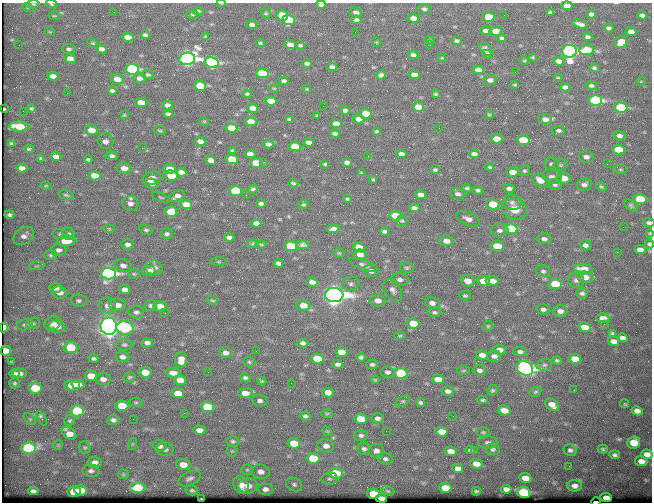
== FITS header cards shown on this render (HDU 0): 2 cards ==
NAXIS1  =                  650 / Width of table row in bytes
NAXIS2  =                  500 / Number of rows in table

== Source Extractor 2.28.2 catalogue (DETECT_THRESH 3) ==
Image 650 x 500 px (HDU 0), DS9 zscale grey, 1 PNG px = 1 image px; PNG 654 x 504 px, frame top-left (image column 1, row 500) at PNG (2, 3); each listed source drawn as its Kron ellipse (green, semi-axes under 4 px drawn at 4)
Background 403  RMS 1.7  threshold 5.13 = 3 sigma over >= 5 px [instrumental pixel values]
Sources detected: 433; all 433 listed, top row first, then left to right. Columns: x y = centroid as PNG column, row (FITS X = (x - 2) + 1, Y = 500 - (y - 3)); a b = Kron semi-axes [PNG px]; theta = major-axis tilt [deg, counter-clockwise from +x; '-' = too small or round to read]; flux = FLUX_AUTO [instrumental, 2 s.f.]
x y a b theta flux
221 3 4 2 - 72
33 4 6 4 7 190
51 4 5 4 - 170
321 5 5 4 - 270
567 6 5 4 - 760
28 8 6 3 -19 100
424 9 6 5 - 260
198 11 5 4 - 150
114 12 2 2 - 54
356 12 6 5 - 470
550 12 4 3 - 180
266 13 5 4 - 160
591 14 5 4 - 300
193 15 7 3 -1 140
282 15 6 5 - 4900
504 15 2 2 - 62
642 15 4 3 - 280
54 16 5 3 - 100
488 17 6 5 - 3900
413 18 6 4 -6 950
289 20 6 5 - 5300
356 20 5 4 - 310
580 24 8 3 -17 410
252 25 5 4 - 420
609 28 4 3 - 250
485 31 5 4 - 370
495 31 6 4 3 830
50 32 5 3 - 99
355 32 2 2 - 53
631 32 5 4 - 690
145 35 4 3 - 230
128 37 6 4 -8 1100
205 37 4 4 - 120
588 37 5 4 - 270
502 38 4 3 - 220
430 40 5 3 - 110
456 41 5 4 - 250
376 42 5 3 - 100
621 42 6 5 - 2700
93 43 6 4 -26 140
260 43 5 4 - 150
290 44 6 4 -23 670
19 45 2 2 - 63
300 45 5 4 - 190
430 45 2 2 - 110
69 49 7 5 -5 260
101 49 5 4 - 440
486 50 8 5 -45 370
586 50 7 5 5 4400
569 51 7 6 - 57000
487 54 5 4 - 260
413 55 5 3 - 290
533 57 3 3 - 120
442 58 4 3 - 120
70 59 6 4 -9 860
187 59 8 6 8 66000
524 61 5 3 - 110
559 61 5 4 - 520
212 63 7 5 -9 21000
307 64 5 3 - 360
332 67 5 4 - 330
594 68 4 3 - 210
132 69 6 5 - 19000
478 70 5 4 - 630
515 72 2 2 - 78
262 73 6 5 - 6100
148 74 6 4 -10 170
381 75 5 4 - 390
414 75 5 4 - 770
53 76 5 4 - 680
139 78 6 5 - 500
558 78 4 3 - 150
117 79 7 5 -18 1100
490 80 6 5 - 440
284 81 5 4 - 320
641 81 5 3 - 88
515 85 4 2 - 100
200 86 6 5 - 3500
591 86 6 4 -10 250
565 87 5 4 - 360
274 88 5 3 - 100
307 89 4 4 - 120
112 91 4 3 - 260
67 93 2 2 - 67
247 94 4 3 - 160
436 94 4 3 - 160
595 100 7 5 -3 22000
271 101 6 4 -7 1700
141 103 6 4 -8 1900
167 105 5 4 - 500
323 106 2 2 - 120
418 107 6 4 -8 1900
31 108 3 2 - 120
252 108 5 4 - 920
621 108 7 5 -5 13000
4 109 3 2 - 150
345 110 5 4 - 330
23 111 2 2 - 73
168 114 4 3 - 260
365 114 6 5 - 4100
124 115 4 4 - 130
489 115 4 2 - 91
317 116 4 2 - 120
289 119 3 3 - 140
358 119 6 4 1 720
545 119 7 5 -7 600
204 121 5 3 - 94
251 121 6 4 -9 1400
336 123 5 4 - 640
19 127 9 5 0 3500
231 128 6 4 -7 2200
439 128 2 2 - 54
91 130 6 5 - 1400
160 130 6 3 -9 130
377 131 3 3 - 130
558 131 6 5 - 270
335 134 5 3 - 250
619 136 6 5 - 360
496 139 6 4 -4 1800
523 140 6 5 - 5000
105 141 8 7 - 710
200 141 5 4 - 500
309 142 5 4 - 460
11 143 3 3 - 120
268 144 5 4 - 330
295 146 6 5 - 2300
142 148 2 2 - 690
29 149 4 3 - 140
618 150 6 5 - 3200
232 151 4 2 - 110
250 154 5 4 - 680
401 154 5 4 - 590
474 154 5 4 - 440
112 156 6 4 -7 310
368 156 2 2 - 41
56 157 5 4 - 540
586 157 7 5 -9 490
41 158 4 3 - 160
88 159 4 3 - 210
232 159 6 5 - 3400
211 160 5 4 - 560
264 162 2 2 - 66
347 162 5 4 - 330
256 163 6 5 - 3200
325 164 3 3 - 130
552 164 7 6 - 280
607 164 2 2 - 240
560 165 7 5 12 200
490 167 4 3 - 170
22 168 5 4 - 630
124 168 7 5 -9 990
169 169 6 4 -1 2000
620 169 7 4 -1 140
435 170 4 3 - 200
524 171 6 5 - 220
181 172 5 4 - 630
512 172 6 4 -3 1100
361 173 4 2 - 86
171 175 6 5 - 3800
94 176 6 4 -6 1700
552 177 9 7 -13 430
151 178 9 6 18 1500
564 178 6 5 - 1900
373 179 3 3 - 110
540 180 8 6 -27 1200
293 183 5 2 - 170
152 184 7 5 -10 470
584 184 7 6 - 400
555 185 7 5 -11 270
46 186 5 3 - 96
601 187 6 4 -37 170
467 188 5 3 - 200
509 188 5 4 - 350
253 189 5 3 - 180
478 190 5 4 - 210
235 191 6 5 - 6800
458 194 7 5 -5 410
66 195 8 4 -15 200
246 195 2 2 - 77
420 195 5 4 - 660
177 196 8 5 27 480
161 197 9 4 -23 170
347 199 3 3 - 140
640 199 6 5 - 5500
512 202 9 7 -13 520
130 203 8 7 - 610
186 204 6 4 -7 1300
261 204 4 3 - 270
493 204 7 5 -10 3200
304 205 5 2 - 130
631 205 8 4 -37 220
414 208 5 4 - 420
515 209 13 10 -16 1700
171 212 6 5 - 2700
9 215 5 3 - 240
395 216 6 4 -8 2700
468 219 12 6 -20 750
402 221 5 5 - 170
256 223 5 4 - 590
649 223 6 4 -9 270
623 227 2 2 - 260
109 229 6 4 0 130
333 229 6 4 6 460
511 229 6 5 - 7700
146 230 7 5 -16 220
499 230 9 7 5 510
384 231 5 3 - 250
650 233 4 3 - 110
60 234 7 5 -9 230
68 234 6 6 - 280
167 234 6 5 - 280
24 236 11 8 34 700
229 237 5 3 - 360
544 239 7 5 -2 390
66 241 9 5 2 1900
446 241 7 5 -9 760
127 244 6 5 - 430
253 244 6 4 7 140
261 244 5 3 - 110
649 244 4 4 - 210
303 245 7 4 -7 310
585 245 6 5 - 380
290 246 6 5 - 6100
497 246 6 5 - 2700
359 247 6 4 -11 950
59 250 7 6 - 440
640 250 5 4 - 620
617 252 2 2 - 59
339 253 6 4 -1 150
51 255 6 5 - 190
360 255 6 5 - 790
218 262 8 4 1 150
278 263 5 4 - 330
123 265 8 6 -15 490
364 265 15 5 -20 470
37 266 8 3 5 150
154 268 8 7 - 600
407 268 7 5 -14 220
583 269 9 5 -7 1600
149 271 6 5 - 1600
371 271 7 6 - 550
543 271 7 6 - 280
109 274 7 6 - 35000
134 274 5 5 - 170
585 277 8 5 -7 930
400 280 9 6 -8 480
576 280 8 8 - 420
467 281 7 5 -20 1000
483 281 6 5 - 2000
492 281 6 4 -1 800
312 282 6 4 -6 550
351 284 8 7 - 350
555 284 6 5 - 3900
56 288 6 5 - 510
125 290 5 4 - 530
393 290 12 8 -56 590
60 292 8 6 -10 810
582 293 6 5 - 280
334 295 9 7 -5 130000
465 296 6 5 - 190
79 300 8 6 -4 270
212 300 6 4 -18 160
378 300 8 6 -9 710
432 303 7 5 -11 500
117 305 8 6 -2 800
151 305 6 5 - 250
303 305 7 5 -4 1300
107 306 9 8 - 620
160 306 6 5 - 1400
543 309 7 5 -13 340
560 311 7 6 - 570
136 312 7 6 - 340
434 312 7 4 -2 240
165 313 3 2 - 91
603 318 6 5 - 800
33 323 7 5 16 220
53 323 8 7 - 830
413 323 6 5 - 3000
604 324 2 2 - 360
25 325 8 5 14 280
57 326 8 6 -7 700
109 326 8 8 - 160000
488 326 5 4 - 150
4 327 5 3 - 1700
584 327 6 5 - 1400
125 328 9 6 -9 8200
613 333 4 3 - 200
400 336 6 4 8 150
622 338 5 4 - 430
614 341 6 4 -12 620
147 343 6 4 0 400
303 343 5 4 - 320
124 345 8 5 -4 250
70 347 7 6 - 3500
499 350 6 5 - 590
6 351 5 5 - 840
256 351 2 2 - 57
341 352 6 5 - 1200
520 352 7 4 -2 310
225 353 6 5 - 460
482 355 6 4 -8 870
494 356 7 5 -2 440
122 357 7 5 -8 400
361 357 4 3 - 230
94 359 5 3 - 230
317 359 7 5 -7 2700
575 359 6 5 - 1400
181 360 8 6 83 1100
557 360 4 4 - 180
478 361 2 2 - 190
11 362 3 2 - 110
249 362 6 4 -23 170
337 364 5 4 - 310
372 364 6 5 - 220
544 365 8 5 14 270
525 368 8 7 - 58000
463 370 6 3 9 130
479 370 6 5 - 370
145 372 6 5 - 1600
208 372 2 2 - 76
387 372 7 5 -6 340
14 373 5 3 - 380
20 373 7 5 -4 510
173 373 7 5 -6 830
401 373 6 5 - 8900
91 376 6 5 - 2100
129 377 6 5 - 180
245 378 5 4 - 260
103 379 7 6 - 660
438 379 6 4 -8 1200
180 380 6 5 - 1600
375 380 4 3 - 130
262 381 4 3 - 140
14 383 5 5 - 180
291 383 2 2 - 82
78 384 7 4 -11 720
72 385 8 5 5 2400
35 388 6 5 - 4200
492 390 5 5 - 190
574 390 2 2 - 62
448 391 6 5 - 410
328 392 6 5 - 1100
535 392 6 4 30 170
178 393 6 5 - 1700
245 393 7 5 5 1300
483 400 5 3 - 190
260 401 8 5 -7 370
403 401 8 4 31 180
136 402 7 3 -7 160
421 403 4 3 - 220
625 404 4 2 - 150
552 405 8 5 -40 910
122 406 6 5 - 3000
207 407 6 5 - 5300
504 410 6 5 - 1100
77 411 7 5 -2 7600
637 411 5 4 - 580
184 413 3 2 - 110
327 414 5 3 - 120
305 416 5 4 - 240
453 416 2 2 - 69
41 418 8 4 -60 330
377 418 6 5 - 370
30 419 7 4 -45 160
133 419 2 2 - 150
361 419 6 5 - 2100
70 420 6 5 - 200
113 420 6 5 - 340
199 430 6 4 -3 740
327 431 5 4 - 130
386 431 2 2 - 410
441 432 6 5 - 1300
483 432 6 4 0 170
69 433 8 5 -38 1100
361 435 7 5 -2 280
233 441 6 5 - 250
488 442 9 6 1 350
634 442 6 6 - 2700
294 443 6 5 - 2600
132 444 6 3 71 130
58 445 5 5 - 120
160 446 7 5 -15 470
326 446 8 6 -8 630
85 447 6 5 - 190
28 448 7 5 3 16000
364 449 6 6 - 310
493 449 7 6 - 240
603 449 5 4 - 170
165 450 8 6 0 340
470 450 5 3 - 200
570 450 6 5 - 250
232 451 5 5 - 150
376 451 7 6 - 540
450 451 6 5 - 920
475 451 2 2 - 280
647 454 6 5 - 740
615 455 5 4 - 270
313 458 6 5 - 5000
385 459 8 5 -12 290
641 461 6 5 - 840
95 462 7 5 -3 540
476 464 6 4 -10 920
183 465 7 5 -4 1200
569 466 2 2 - 44
458 468 5 4 - 500
247 470 5 5 - 170
91 471 8 6 -7 380
261 472 9 7 -11 670
336 473 7 5 -4 4100
123 474 5 5 - 140
189 478 12 6 25 450
525 478 6 5 - 1200
329 479 8 6 8 270
294 484 8 6 -24 310
241 485 9 7 -59 1300
248 486 9 7 8 900
575 486 7 6 - 570
137 488 7 5 0 6100
445 488 6 5 - 2100
266 489 7 5 -2 500
506 489 5 4 - 450
80 490 6 5 - 2800
192 490 6 5 - 230
33 491 5 4 - 360
388 491 7 4 -19 150
476 491 4 3 - 170
74 492 6 5 - 3600
523 492 7 5 -8 13000
373 494 6 5 - 3200
381 498 5 4 - 640
606 498 6 4 -6 1000
201 499 3 2 - 91
596 502 5 2 - 1000
At the frame edge (FLAGS 8, measured only in part): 10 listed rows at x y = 221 3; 33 4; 51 4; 321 5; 567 6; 649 223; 650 233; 649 244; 4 327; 596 502